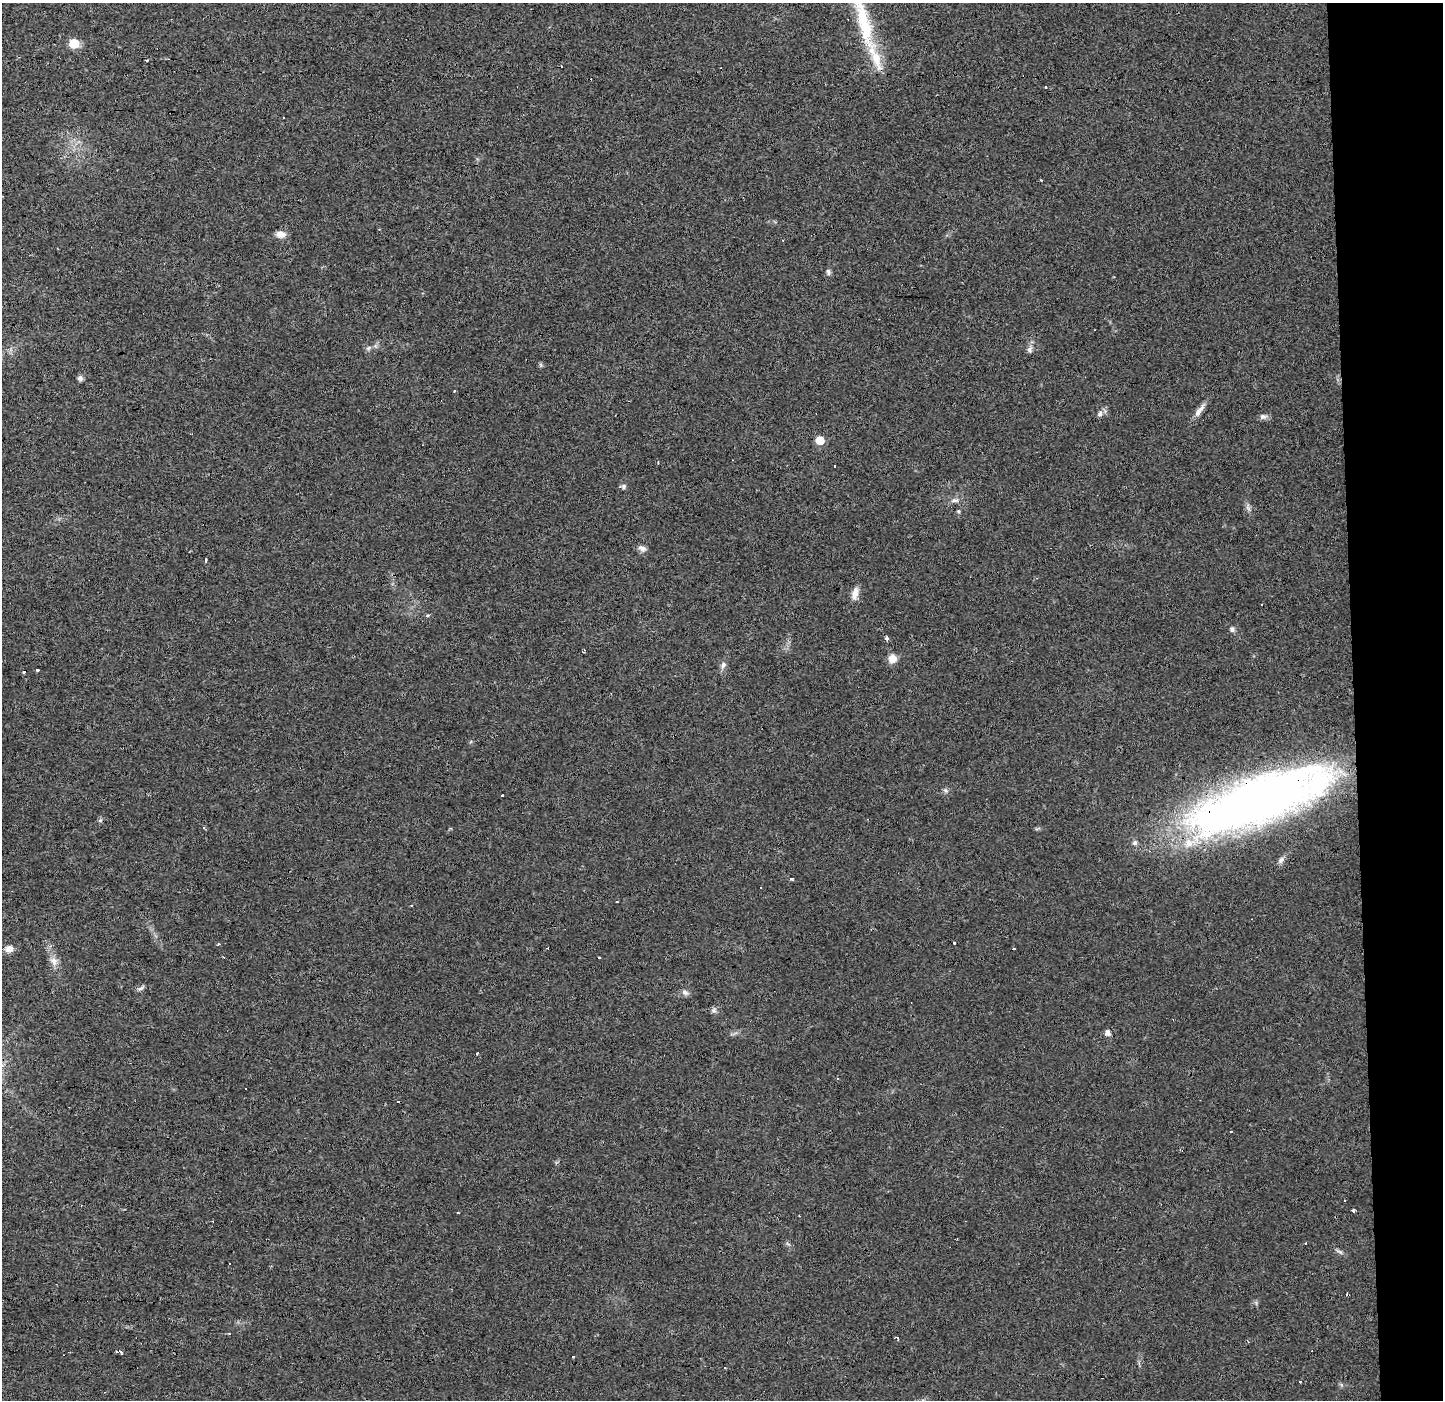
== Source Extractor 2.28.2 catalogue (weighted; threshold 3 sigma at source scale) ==
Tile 6 of 3 x 3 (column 3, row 2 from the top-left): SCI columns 2950-4390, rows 1400-2797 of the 4457 x 4202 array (HDU 1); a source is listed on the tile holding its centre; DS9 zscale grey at full resolution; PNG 1445 x 1402 px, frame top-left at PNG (2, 3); no overlay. Shown black and unused: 6% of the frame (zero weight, under 3 of 4 exposures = <1% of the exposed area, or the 3 px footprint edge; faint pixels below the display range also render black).
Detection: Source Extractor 2.28.2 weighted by HDU 2 'WHT'; one run over the whole footprint, this tile lists its part. Background 0.0173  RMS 0.003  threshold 0.0136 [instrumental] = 3 sigma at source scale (4.5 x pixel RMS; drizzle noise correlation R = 1.50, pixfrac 1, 0.0396/0.0396 arcsec/px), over >= 5 px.
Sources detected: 73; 13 cosmic-ray / hot-pixel residue — not listed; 4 inside a brighter listed object's ellipse — not listed separately; the other 56 listed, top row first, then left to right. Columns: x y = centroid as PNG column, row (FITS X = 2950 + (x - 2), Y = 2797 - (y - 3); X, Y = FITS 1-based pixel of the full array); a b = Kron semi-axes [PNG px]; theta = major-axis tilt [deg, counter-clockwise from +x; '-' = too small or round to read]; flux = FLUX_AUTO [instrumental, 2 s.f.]
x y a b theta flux
865 26 79 17 -71 16
74 44 6 6 - 13
146 61 3 2 - 0.46
1046 88 3 3 - 1.6
281 234 12 7 1 2.1
828 272 9 5 -76 0.72
369 348 8 5 23 0.76
1029 350 9 6 -66 0.93
80 378 7 7 - 0.81
454 391 3 3 - 0.27
1198 412 15 8 53 1.9
1100 414 8 6 31 1.1
1263 416 10 7 4 1.1
820 440 6 5 - 6.8
624 486 7 6 - 0.64
955 500 11 5 2 1.1
1248 508 9 5 -54 0.89
958 511 5 4 - 0.38
642 548 11 7 -26 1.3
206 560 3 3 - 1.9
855 593 16 8 77 2.3
428 615 5 3 - 0.34
1232 629 7 6 - 0.9
887 638 4 4 - 1.2
892 659 9 8 - 3
723 665 9 6 64 1.1
37 670 3 3 - 0.35
945 790 8 5 -44 0.64
502 796 3 3 - 0.81
1258 800 140 41 20 250
204 828 4 2 - 0.4
1281 860 10 6 66 0.98
791 879 4 3 - 0.88
617 902 3 2 - 0.22
953 943 3 3 - 0.75
9 949 9 7 11 2.1
599 958 3 3 - 1.1
54 961 13 10 -56 2
141 988 10 5 19 0.8
685 992 9 7 -33 1.1
714 1010 7 6 - 0.77
1108 1033 5 5 - 1.8
477 1053 3 2 - 0.37
838 1078 3 2 - 0.38
245 1089 3 2 - 0.5
1344 1200 3 3 - 0.62
1353 1210 3 3 - 4.1
1306 1243 3 3 - 0.71
1339 1252 11 4 -27 0.77
230 1334 3 3 - 0.84
897 1338 3 2 - 0.7
117 1352 3 2 - 0.6
120 1352 4 3 - 1
573 1356 3 3 - 1.4
725 1368 3 2 - 0.27
1300 1381 3 3 - 1.3
Overlapping masked pixels (flux is a lower limit): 1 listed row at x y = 1258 800
Isophote crosses this tile's border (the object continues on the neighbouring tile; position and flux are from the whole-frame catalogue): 1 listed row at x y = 865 26